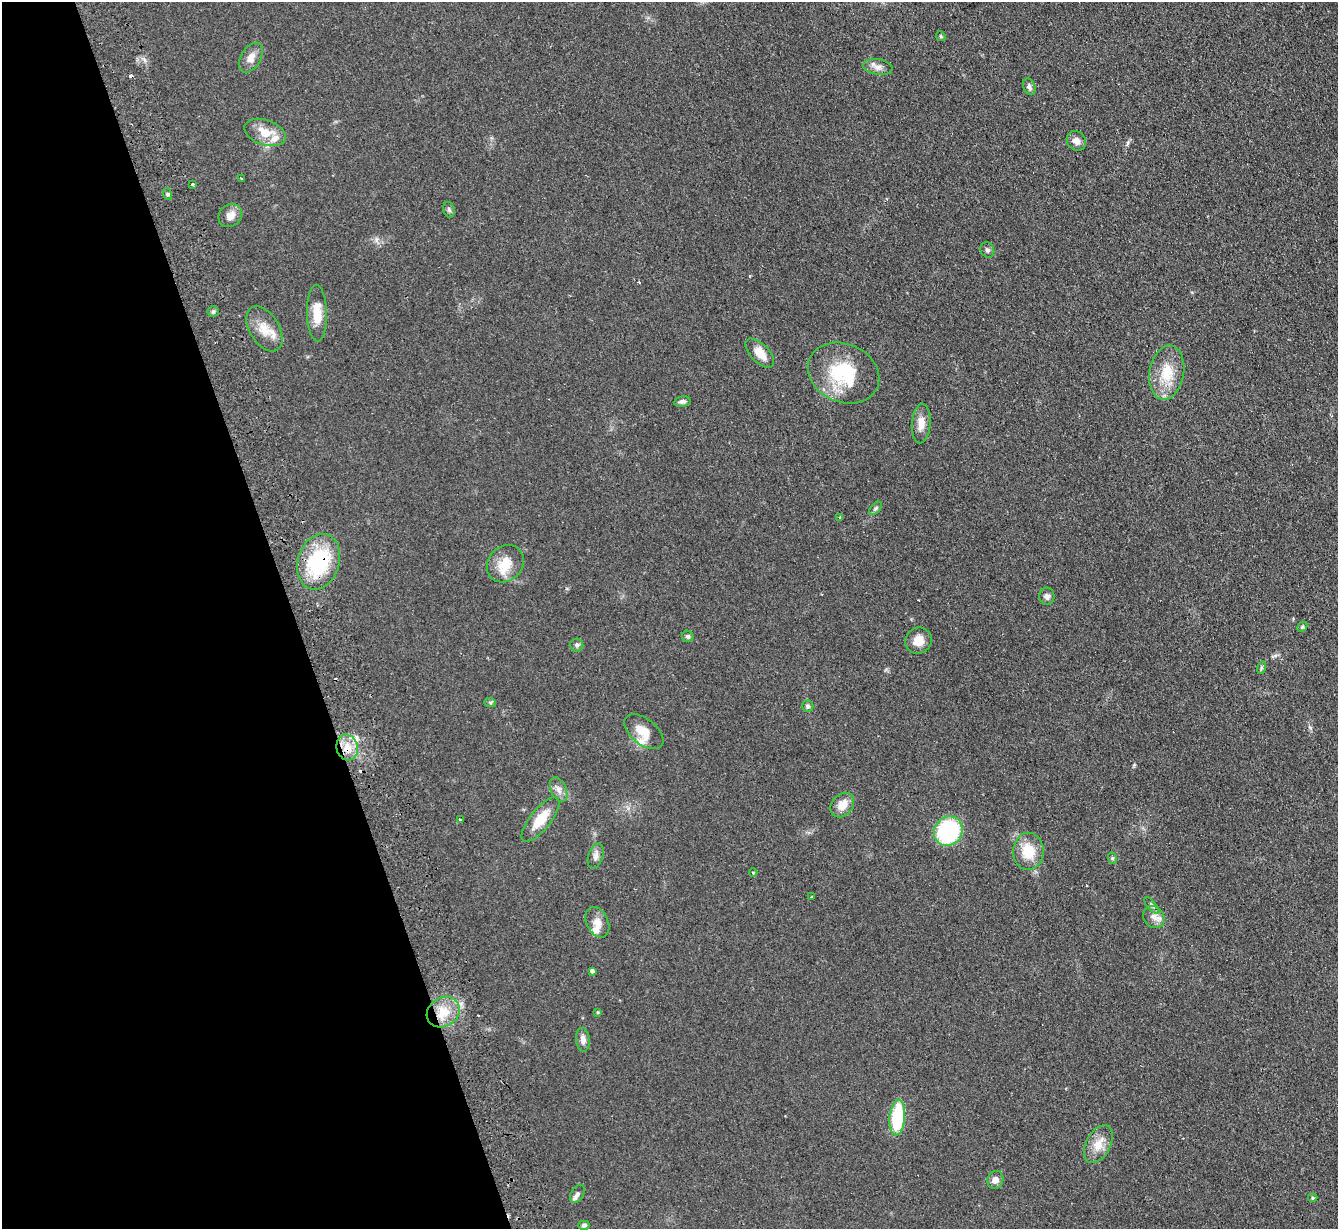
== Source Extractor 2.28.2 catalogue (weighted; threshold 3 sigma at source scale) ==
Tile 5 of 4 x 4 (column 1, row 2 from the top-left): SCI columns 49-1384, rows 2613-3839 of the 5439 x 5351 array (HDU 1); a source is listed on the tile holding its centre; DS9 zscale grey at full resolution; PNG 1340 x 1231 px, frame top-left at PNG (2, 2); each listed source drawn as its Kron ellipse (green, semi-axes under 4 px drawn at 4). Shown black and unused: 22% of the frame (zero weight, under 2 of 3 exposures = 3% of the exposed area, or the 3 px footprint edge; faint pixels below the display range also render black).
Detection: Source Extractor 2.28.2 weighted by HDU 2 'WHT'; one run over the whole footprint, this tile lists its part. Background 0.0751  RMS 0.0075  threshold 0.0339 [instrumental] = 3 sigma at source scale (4.5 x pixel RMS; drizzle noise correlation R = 1.50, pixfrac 1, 0.05/0.05 arcsec/px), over >= 5 px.
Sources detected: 66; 5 cosmic-ray / hot-pixel residue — neither listed nor drawn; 4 inside a brighter listed object's ellipse — not listed separately; the other 57 listed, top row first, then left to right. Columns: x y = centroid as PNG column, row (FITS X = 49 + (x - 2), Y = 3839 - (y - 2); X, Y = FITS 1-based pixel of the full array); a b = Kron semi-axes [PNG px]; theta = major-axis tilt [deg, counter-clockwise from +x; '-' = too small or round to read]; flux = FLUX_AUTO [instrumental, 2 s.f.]
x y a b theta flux
941 36 5 4 - 0.96
251 58 16 9 60 5.9
878 67 15 8 -9 4.5
1029 87 9 6 -67 2.2
265 132 21 12 -19 13
1076 141 10 9 - 4.4
241 178 2 2 - 0.54
193 184 3 2 - 1.2
167 194 6 3 -72 1
449 210 8 5 -73 1.8
230 216 12 11 - 5.8
987 250 8 6 -60 1.9
213 311 5 5 - 1.3
317 313 28 10 -89 13
264 329 25 14 -58 13
760 353 18 9 -46 9.3
844 373 37 29 -24 45
1167 373 27 17 80 20
682 401 8 5 9 2
921 423 20 9 86 7.6
876 508 8 5 45 1.5
840 517 3 3 - 0.98
319 562 28 21 72 60
505 564 20 17 47 15
1047 596 8 7 - 2.7
1302 627 5 4 - 1
688 636 6 5 - 1.5
918 641 13 13 - 7.8
577 645 6 6 - 1.7
1261 668 6 4 72 0.99
490 702 6 4 -19 1.1
808 706 6 5 - 1.6
644 732 23 12 -39 11
347 748 13 10 -75 10
559 790 13 7 -66 4.2
842 805 14 10 48 7.9
460 819 4 3 - 1.1
541 819 27 10 51 16
948 831 15 14 - 75
1028 851 18 15 89 17
596 856 13 7 71 3.4
1112 858 6 4 -71 0.91
753 873 4 3 - 0.74
811 897 3 2 - 1.6
1152 906 10 4 -50 1.6
1154 917 12 10 -51 4.8
597 922 16 10 -64 6.4
592 971 3 3 - 20
443 1012 17 14 33 14
598 1012 4 3 - 0.8
583 1040 12 7 -85 3.9
897 1118 18 7 84 43
1098 1144 20 12 62 10
995 1180 9 8 - 3.9
577 1194 10 6 61 2
1313 1198 4 4 - 1.1
584 1225 5 4 - 1.8
Overlapping masked pixels (flux is a lower limit): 2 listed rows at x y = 319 562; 347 748